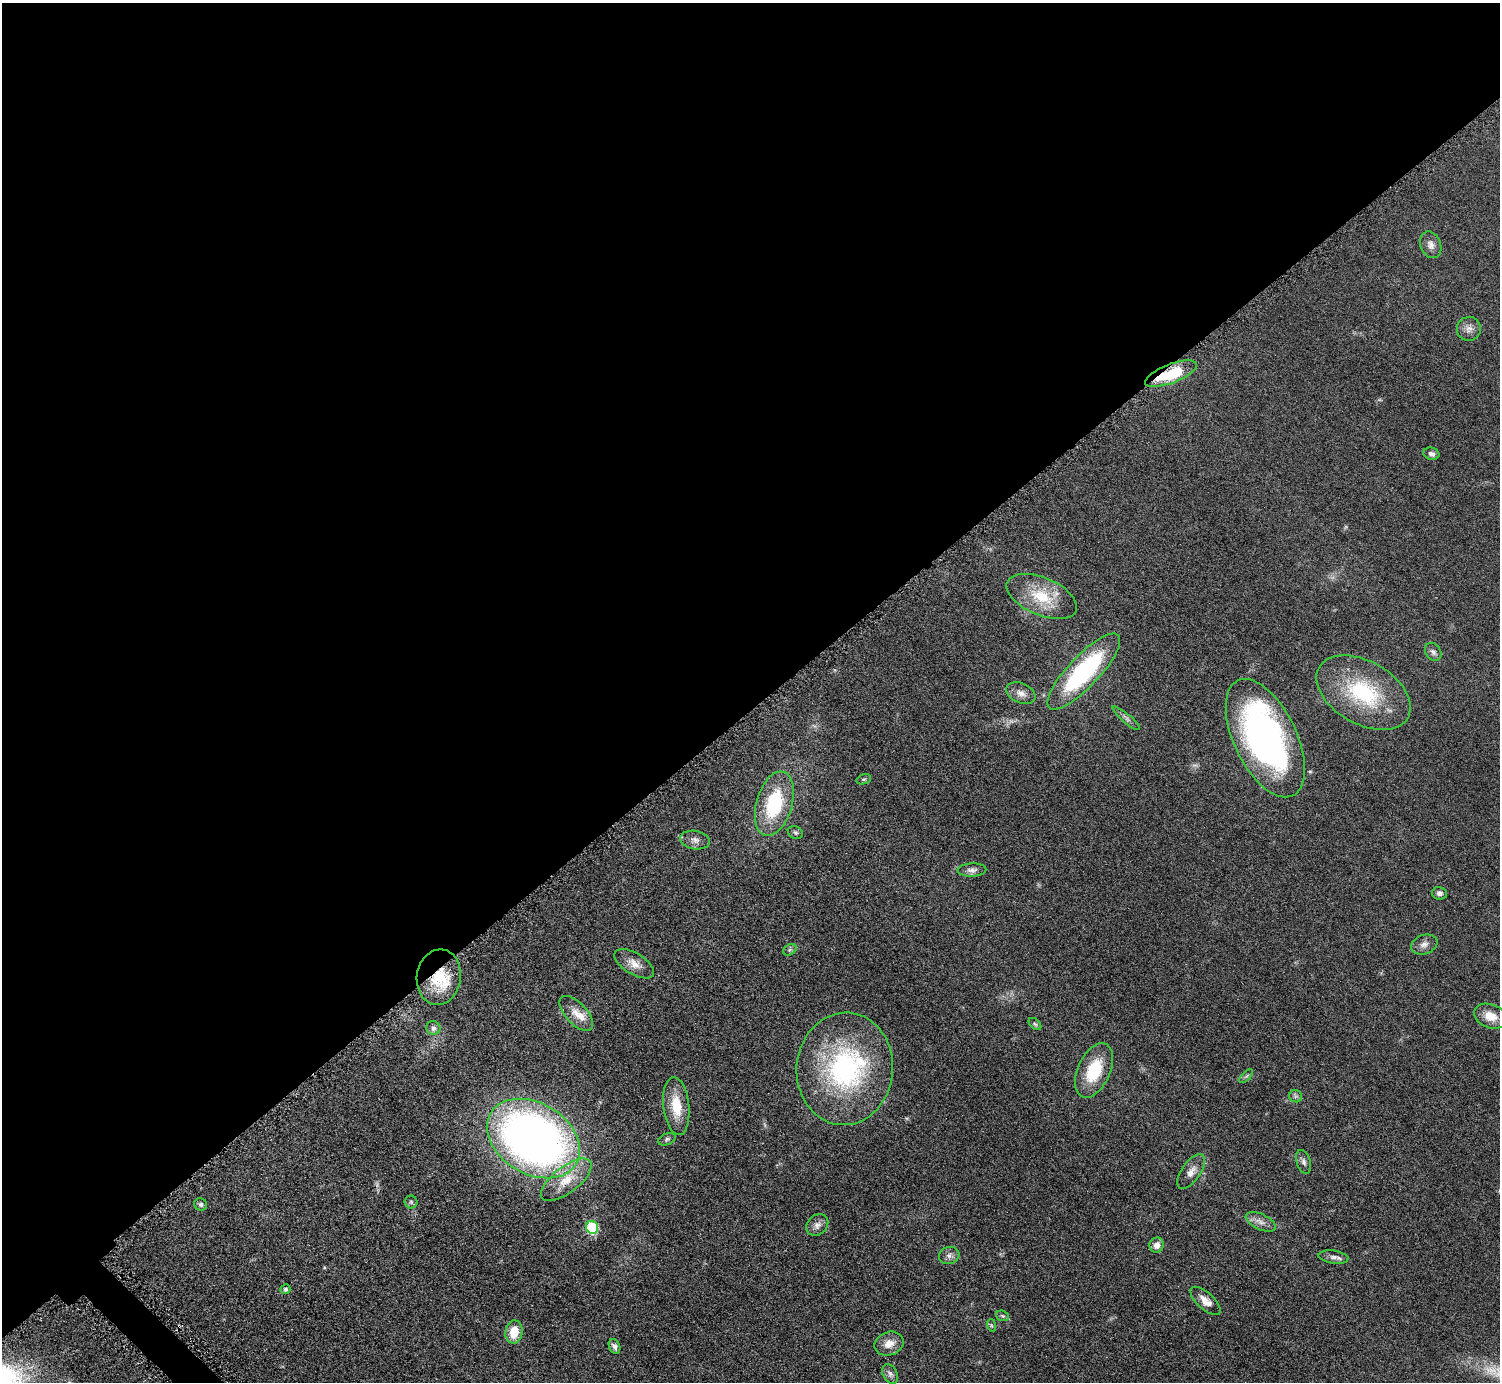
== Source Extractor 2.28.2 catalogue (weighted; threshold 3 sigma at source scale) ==
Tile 2 of 4 x 4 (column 2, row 1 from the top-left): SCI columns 1511-3008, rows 4317-5696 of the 6016 x 6014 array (HDU 1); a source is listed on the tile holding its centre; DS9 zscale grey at full resolution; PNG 1502 x 1384 px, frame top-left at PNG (2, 3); each listed source drawn as its Kron ellipse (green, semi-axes under 4 px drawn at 4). Shown black and unused: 52% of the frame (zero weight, under 4 of 8 exposures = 1% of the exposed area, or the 3 px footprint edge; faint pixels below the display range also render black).
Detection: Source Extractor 2.28.2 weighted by HDU 2 'WHT'; one run over the whole footprint, this tile lists its part. Background 0.0609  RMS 0.0081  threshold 0.0331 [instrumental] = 3 sigma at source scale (4.09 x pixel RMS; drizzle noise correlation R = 1.36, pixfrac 0.8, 0.05/0.05 arcsec/px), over >= 5 px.
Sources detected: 53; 2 inside a brighter listed object's ellipse — not listed separately; the other 51 listed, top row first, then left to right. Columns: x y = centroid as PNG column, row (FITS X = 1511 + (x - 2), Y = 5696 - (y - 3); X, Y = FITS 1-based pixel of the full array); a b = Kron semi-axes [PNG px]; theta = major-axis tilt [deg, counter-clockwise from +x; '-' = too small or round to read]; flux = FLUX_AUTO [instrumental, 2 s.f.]
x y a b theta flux
1431 245 14 10 -67 4.7
1469 329 12 12 - 4.7
1171 374 27 9 21 33
1431 454 8 6 -18 2.5
1042 596 37 18 -23 28
1433 652 10 7 -54 2.7
1084 671 50 15 47 100
1021 693 15 10 -23 5.4
1363 693 51 31 -30 68
1126 718 17 4 -40 2.5
1265 738 64 31 -64 270
864 779 7 5 18 1.2
774 804 33 18 74 51
795 832 8 6 -25 1.6
695 840 15 9 -9 4.6
972 870 14 6 2 3.4
1439 893 7 6 - 2.4
1424 945 13 9 20 4.3
790 950 7 5 30 1.7
634 964 22 10 -31 8
439 977 28 22 82 29
576 1013 22 10 -47 9.6
1490 1016 17 11 -21 11
1035 1024 7 4 -44 1.3
433 1028 7 6 - 2.7
845 1069 56 48 85 130
1094 1070 29 16 66 33
1246 1076 9 3 45 1.3
1296 1096 6 6 - 1.8
676 1106 29 13 -84 20
533 1138 50 35 -31 520
667 1139 9 5 23 1.7
1304 1162 12 7 -72 2.8
1191 1172 20 9 55 6.2
566 1180 30 13 38 18
411 1202 6 6 - 1.5
201 1204 6 6 - 1.8
1261 1222 16 7 -25 5.2
817 1225 12 9 44 4.4
592 1227 6 6 - 64
1157 1245 7 7 - 5
949 1255 10 8 17 3.5
1333 1257 15 6 -8 3.7
285 1289 5 5 - 1.4
1205 1301 18 8 -42 6.8
1002 1316 7 5 -21 1.2
991 1325 6 4 -72 1.1
514 1332 11 8 82 15
889 1344 15 11 21 7.9
614 1346 8 5 -67 2.6
890 1374 10 7 -62 2.7
Overlapping masked pixels (flux is a lower limit): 2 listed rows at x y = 1171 374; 439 977